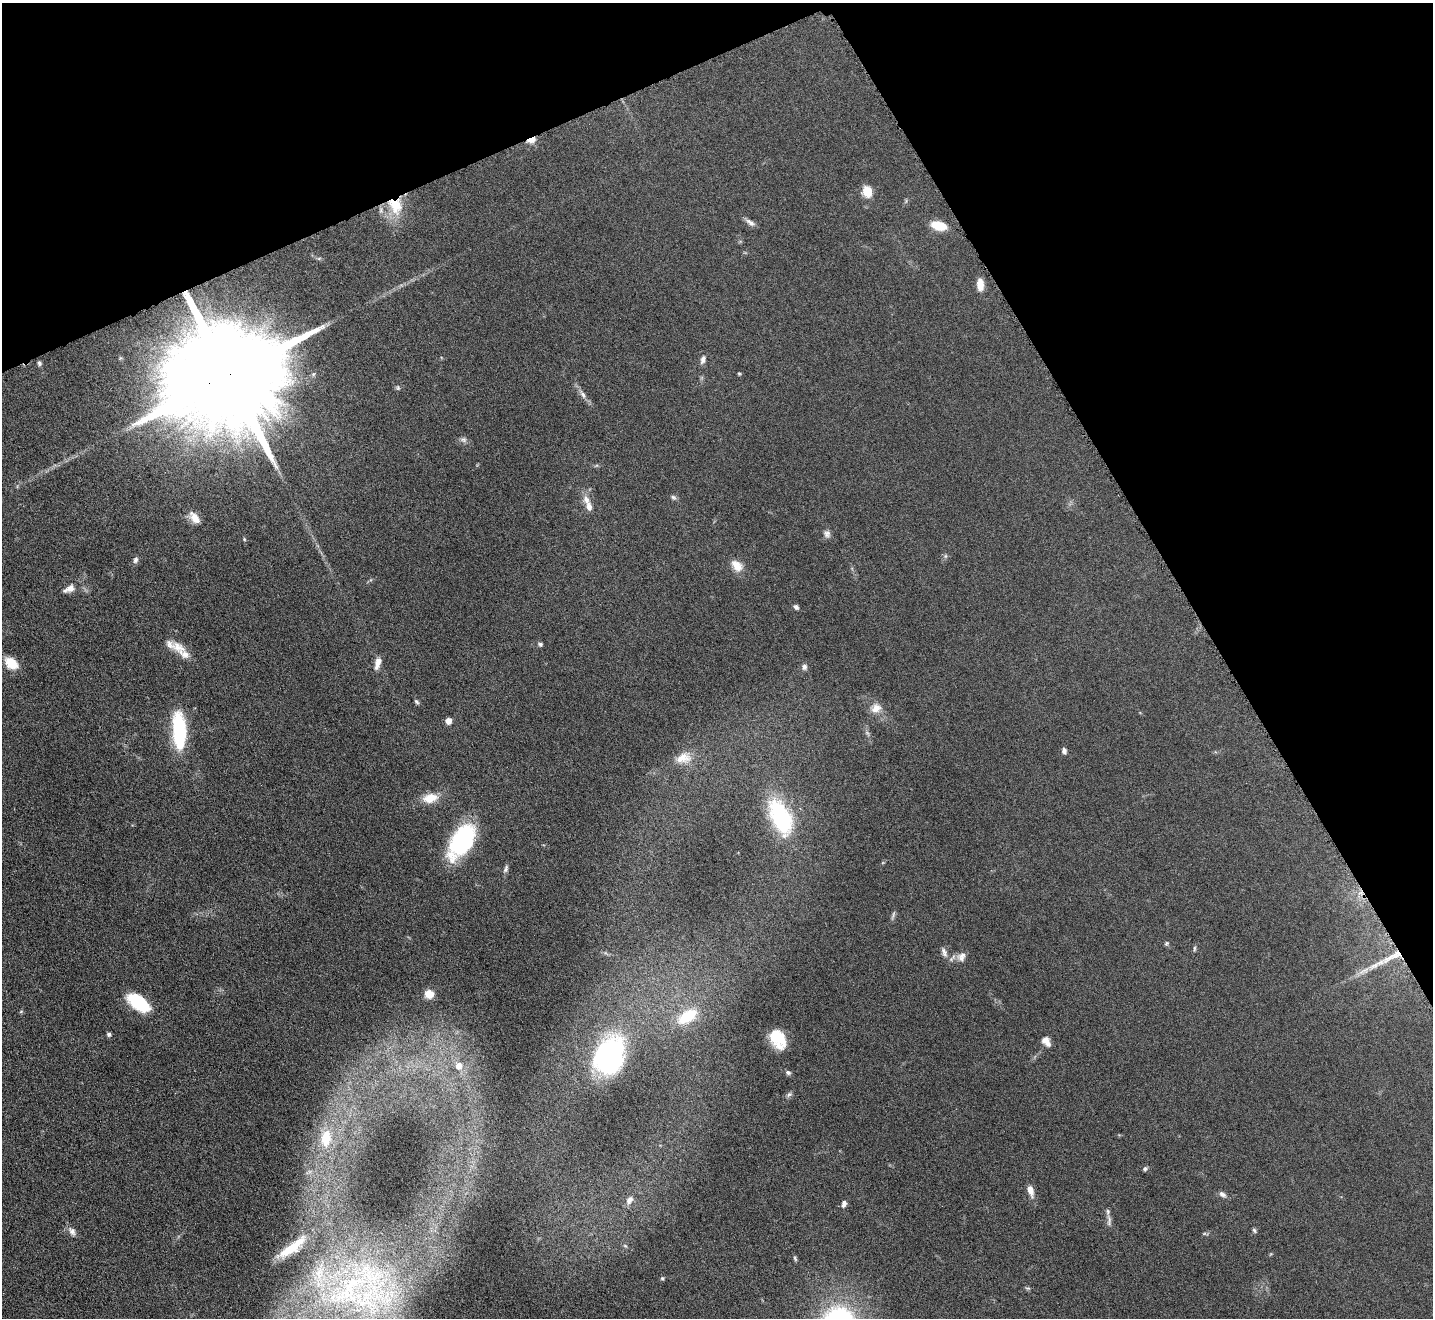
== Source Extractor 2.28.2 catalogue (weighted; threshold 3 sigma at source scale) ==
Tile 3 of 4 x 4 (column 3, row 1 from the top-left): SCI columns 2864-4294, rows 4106-5421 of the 5726 x 5715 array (HDU 1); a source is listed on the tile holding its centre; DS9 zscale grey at full resolution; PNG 1435 x 1320 px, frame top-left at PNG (2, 3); no overlay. Shown black and unused: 24% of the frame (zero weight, under 4 of 8 exposures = <1% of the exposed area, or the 3 px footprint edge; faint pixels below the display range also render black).
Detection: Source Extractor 2.28.2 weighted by HDU 2 'WHT'; one run over the whole footprint, this tile lists its part. Background 0.0475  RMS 0.0046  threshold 0.0186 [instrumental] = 3 sigma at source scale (4.09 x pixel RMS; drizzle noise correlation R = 1.36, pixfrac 0.8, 0.05/0.05 arcsec/px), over >= 5 px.
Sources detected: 75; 4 inside a brighter listed object's ellipse — not listed separately; the other 71 listed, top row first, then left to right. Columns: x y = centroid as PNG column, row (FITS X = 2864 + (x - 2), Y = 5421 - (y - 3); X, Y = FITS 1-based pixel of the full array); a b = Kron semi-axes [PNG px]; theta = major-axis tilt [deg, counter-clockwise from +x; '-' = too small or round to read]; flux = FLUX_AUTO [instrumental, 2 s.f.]
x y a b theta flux
531 140 7 4 18 11
867 191 6 5 - 25
395 206 25 19 -64 14
750 222 15 6 -34 1.8
939 225 13 7 -15 11
319 258 6 4 19 0.57
980 284 13 7 -87 4.8
703 359 11 6 72 1.7
39 363 6 5 - 0.92
739 373 4 4 - 0.45
228 375 35 22 23 22000
398 388 7 5 -78 0.7
583 395 13 6 -58 2
463 440 10 7 -13 1.4
673 497 8 6 -31 0.97
586 499 12 9 -68 3.1
195 518 15 8 -50 4.3
827 534 10 9 - 1.7
244 539 5 3 - 0.45
945 556 6 6 - 0.79
136 560 9 6 70 1.3
737 566 16 10 -47 5.2
69 589 17 8 23 3.3
796 607 6 5 - 1.3
540 644 7 5 -17 0.82
178 647 24 12 -27 6.3
11 663 13 9 -38 9.4
378 663 15 6 74 3.3
804 667 8 6 80 1.3
416 702 7 4 -45 0.7
876 708 13 11 27 3.9
448 721 5 5 - 4.6
179 730 40 14 -87 30
1064 751 7 6 - 1.4
683 758 22 14 13 6.7
430 798 20 11 11 6.6
781 817 47 23 -65 37
462 841 37 19 58 43
506 869 10 5 69 1.1
893 915 13 4 72 1
1166 943 6 6 - 0.71
1194 948 8 3 89 0.61
945 954 9 7 -75 1.8
1392 957 40 8 27 11
962 958 12 10 -23 2.7
429 994 10 10 - 4.9
138 1003 22 11 -36 24
21 1011 6 3 20 0.48
687 1016 31 16 32 16
109 1034 5 4 - 1.1
778 1039 20 13 -59 13
1048 1044 10 7 -87 2
609 1056 39 28 70 78
459 1066 8 8 - 4.1
788 1073 6 5 - 1
789 1094 8 5 39 1
326 1138 22 13 81 11
1145 1169 6 5 - 0.86
1030 1190 13 6 -76 3.7
1222 1194 9 6 -31 1.6
629 1200 13 8 58 2.4
844 1204 8 6 72 1.6
1109 1220 18 5 -88 1.9
1254 1230 6 4 -60 0.74
72 1231 13 8 -58 2.2
625 1246 6 4 -3 0.57
292 1247 36 9 37 12
795 1258 8 4 -74 0.67
662 1278 5 4 - 0.62
350 1288 90 36 49 69
1028 1288 7 4 0 0.61
Overlapping masked pixels (flux is a lower limit): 4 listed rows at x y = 531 140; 395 206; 228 375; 1392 957